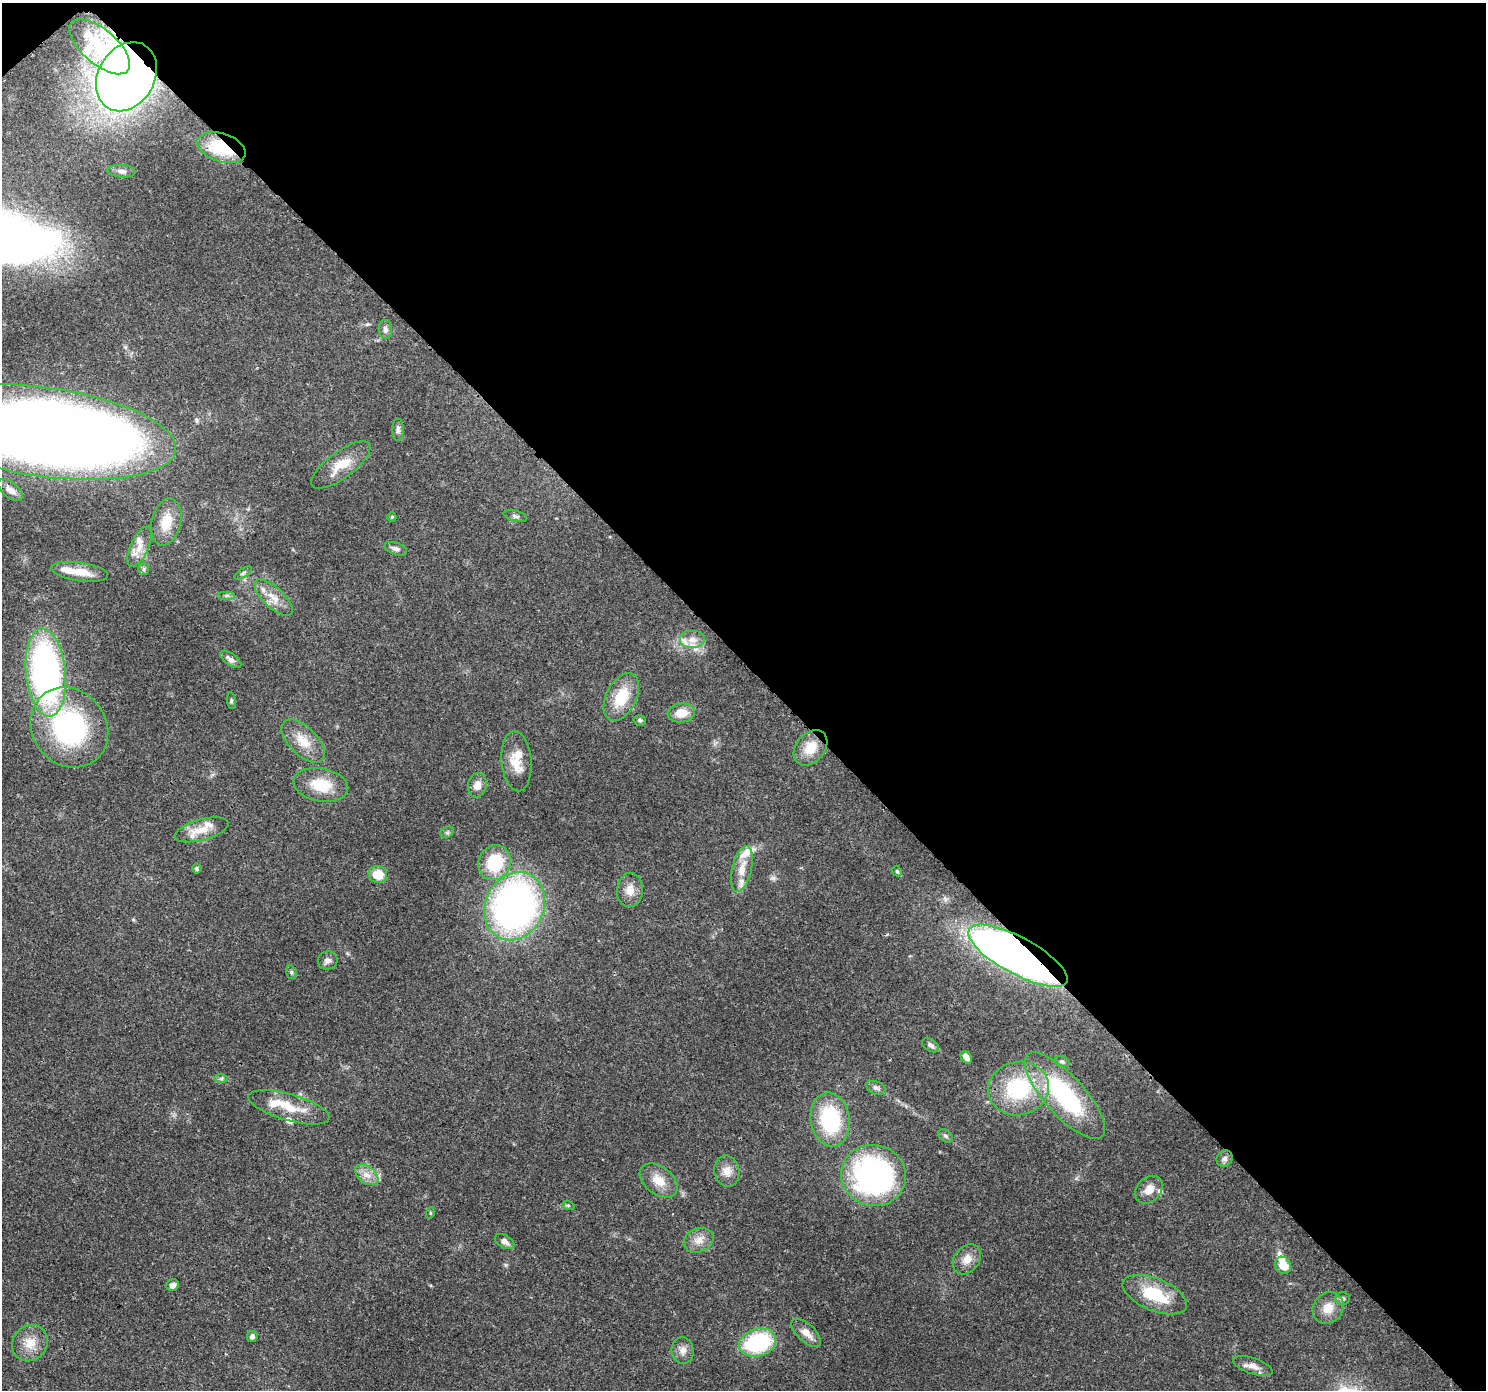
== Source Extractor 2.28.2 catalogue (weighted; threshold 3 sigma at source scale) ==
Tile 3 of 4 x 4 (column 3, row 1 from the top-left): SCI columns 3056-4539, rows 4397-5784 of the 6116 x 6076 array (HDU 1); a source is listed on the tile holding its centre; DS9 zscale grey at full resolution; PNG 1488 x 1392 px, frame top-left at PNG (2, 3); each listed source drawn as its Kron ellipse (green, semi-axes under 4 px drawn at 4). Shown black and unused: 48% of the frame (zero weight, under 3 of 4 exposures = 7% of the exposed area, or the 3 px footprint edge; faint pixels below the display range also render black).
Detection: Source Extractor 2.28.2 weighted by HDU 2 'WHT'; one run over the whole footprint, this tile lists its part. Background 0.124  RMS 0.0044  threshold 0.0196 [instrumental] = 3 sigma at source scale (4.5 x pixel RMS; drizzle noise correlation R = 1.50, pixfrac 1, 0.0396/0.0396 arcsec/px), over >= 5 px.
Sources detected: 88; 2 inside a brighter object's white glare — neither listed nor drawn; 10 inside a brighter listed object's ellipse — not listed separately; the other 76 listed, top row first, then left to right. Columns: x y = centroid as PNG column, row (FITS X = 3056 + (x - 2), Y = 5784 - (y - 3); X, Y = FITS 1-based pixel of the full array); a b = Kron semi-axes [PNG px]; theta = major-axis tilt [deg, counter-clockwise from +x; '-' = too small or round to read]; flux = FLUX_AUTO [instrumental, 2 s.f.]
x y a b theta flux
100 47 37 17 -41 16
126 77 36 28 59 480
221 148 25 14 -18 24
121 171 14 6 -4 1.9
385 330 9 6 -85 1.5
398 430 11 5 90 1.3
43 432 134 44 -8 880
341 465 35 13 37 9.8
10 490 15 7 -38 2.7
515 516 12 5 -14 1.4
392 517 4 4 - 0.62
166 522 24 14 76 9.5
139 547 22 9 66 5.6
396 549 12 6 -18 1.5
144 569 6 5 - 0.86
80 572 29 9 -8 8.5
243 573 10 4 32 0.87
226 596 9 4 0 1.1
274 598 24 10 -43 6.1
693 640 13 9 0 3.8
231 659 12 6 -36 1.8
46 672 44 20 -84 150
621 697 26 15 63 15
231 701 8 4 -83 0.67
681 713 14 9 8 6.8
640 720 6 5 - 0.97
69 727 42 37 -51 75
303 741 27 14 -45 9
810 748 20 14 50 8.8
516 761 30 15 -85 9.1
321 785 28 16 -10 14
477 785 12 9 79 4.2
202 830 27 10 15 7.8
447 832 7 5 30 0.93
495 863 18 16 62 21
197 868 5 5 - 0.72
742 869 23 9 76 7.6
897 871 5 4 - 0.61
378 875 9 8 - 8.5
630 890 17 13 86 4.8
515 906 35 29 63 190
1018 956 55 18 -28 350
328 960 10 9 - 2
291 972 7 5 -75 0.84
931 1045 9 6 -32 1.4
966 1057 7 5 -53 1.9
1062 1062 8 5 -17 0.91
221 1078 7 4 0 0.9
876 1088 10 6 -23 1.4
1018 1089 31 26 12 35
1065 1096 55 20 -48 51
289 1107 42 13 -16 12
830 1120 27 19 -81 37
945 1136 8 5 -40 0.96
1225 1159 8 7 - 1.6
727 1171 15 12 -79 4.4
367 1175 13 8 -38 3.8
873 1175 32 30 -16 99
659 1180 21 14 -38 6.9
1149 1190 15 12 46 4.6
568 1205 6 4 -18 0.62
430 1213 5 3 - 0.44
699 1240 15 11 22 4.5
505 1242 10 6 -30 2.3
967 1259 16 12 51 4.9
1283 1265 9 7 -58 7
173 1285 6 5 - 1.8
1155 1295 34 16 -22 21
1342 1298 7 6 - 1.3
1328 1308 16 14 50 6.4
806 1333 18 8 -43 4.6
252 1336 6 5 - 1.5
30 1343 19 17 52 7.4
758 1343 19 13 17 44
683 1350 13 11 -83 3.2
1253 1366 20 8 -19 3.6
Overlapping masked pixels (flux is a lower limit): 4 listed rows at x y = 126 77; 221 148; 43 432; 1018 956
Isophote crosses this tile's border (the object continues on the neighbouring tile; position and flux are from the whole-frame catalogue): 1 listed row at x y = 43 432
Unlisted compact peaks at least as high as the median listed source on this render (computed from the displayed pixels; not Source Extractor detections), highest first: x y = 773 878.